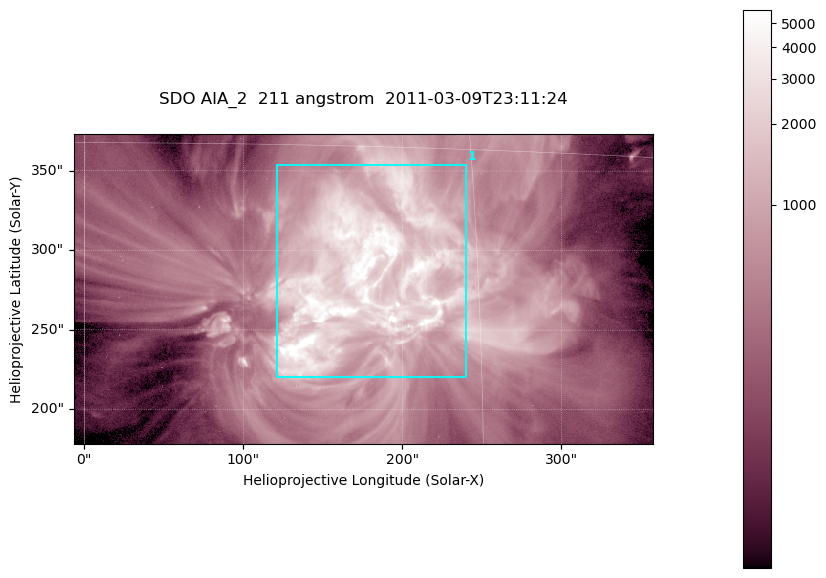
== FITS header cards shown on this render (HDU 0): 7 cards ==
TELESCOP= 'SDO     '           /
INSTRUME= 'AIA_2   '           /
WAVELNTH=                  211 /
WAVEUNIT= 'angstrom'           /
DATE-OBS= '2011-03-09T23:11:24.62' /
CTYPE1  = 'HPLN-TAN'           /
CTYPE2  = 'HPLT-TAN'           /

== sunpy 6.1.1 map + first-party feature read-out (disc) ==
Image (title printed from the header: SDO AIA_2  211 angstrom  2011-03-09T23:11:24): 606 x 324 px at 0.601 arcsec/px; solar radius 967 arcsec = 1609 px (partial field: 2.4% of the solar disc is inside the frame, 100% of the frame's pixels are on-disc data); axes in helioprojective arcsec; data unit not stated in the header (colour bar unlabelled)
Pointing: header CRPIX1/2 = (2040.79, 2040.71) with CRVAL1/2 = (0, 0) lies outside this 606 x 324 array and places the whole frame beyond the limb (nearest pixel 1.39 R_sun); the SolarSoft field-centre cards XCEN/YCEN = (175.3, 275.8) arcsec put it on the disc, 1859 arcsec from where CRPIX/CRVAL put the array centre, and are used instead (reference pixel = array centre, CRVAL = XCEN/YCEN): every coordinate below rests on XCEN/YCEN
Orientation: roll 0.0565 deg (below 1 deg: not rotated)
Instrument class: DISC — disc imager (sunpy class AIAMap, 211 A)
Bright regions (active regions / flare kernels): reference = the on-disc median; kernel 5 px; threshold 5 sigma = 1816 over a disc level ~465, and >= 1.15x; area >= 196 px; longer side >= 4 px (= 2.4 arcsec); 1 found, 1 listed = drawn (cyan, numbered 1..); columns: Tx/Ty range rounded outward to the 2 arcsec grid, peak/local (2 s.f.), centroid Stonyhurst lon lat
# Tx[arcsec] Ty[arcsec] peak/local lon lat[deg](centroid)
1 120..240 220..354 17 +11 +10